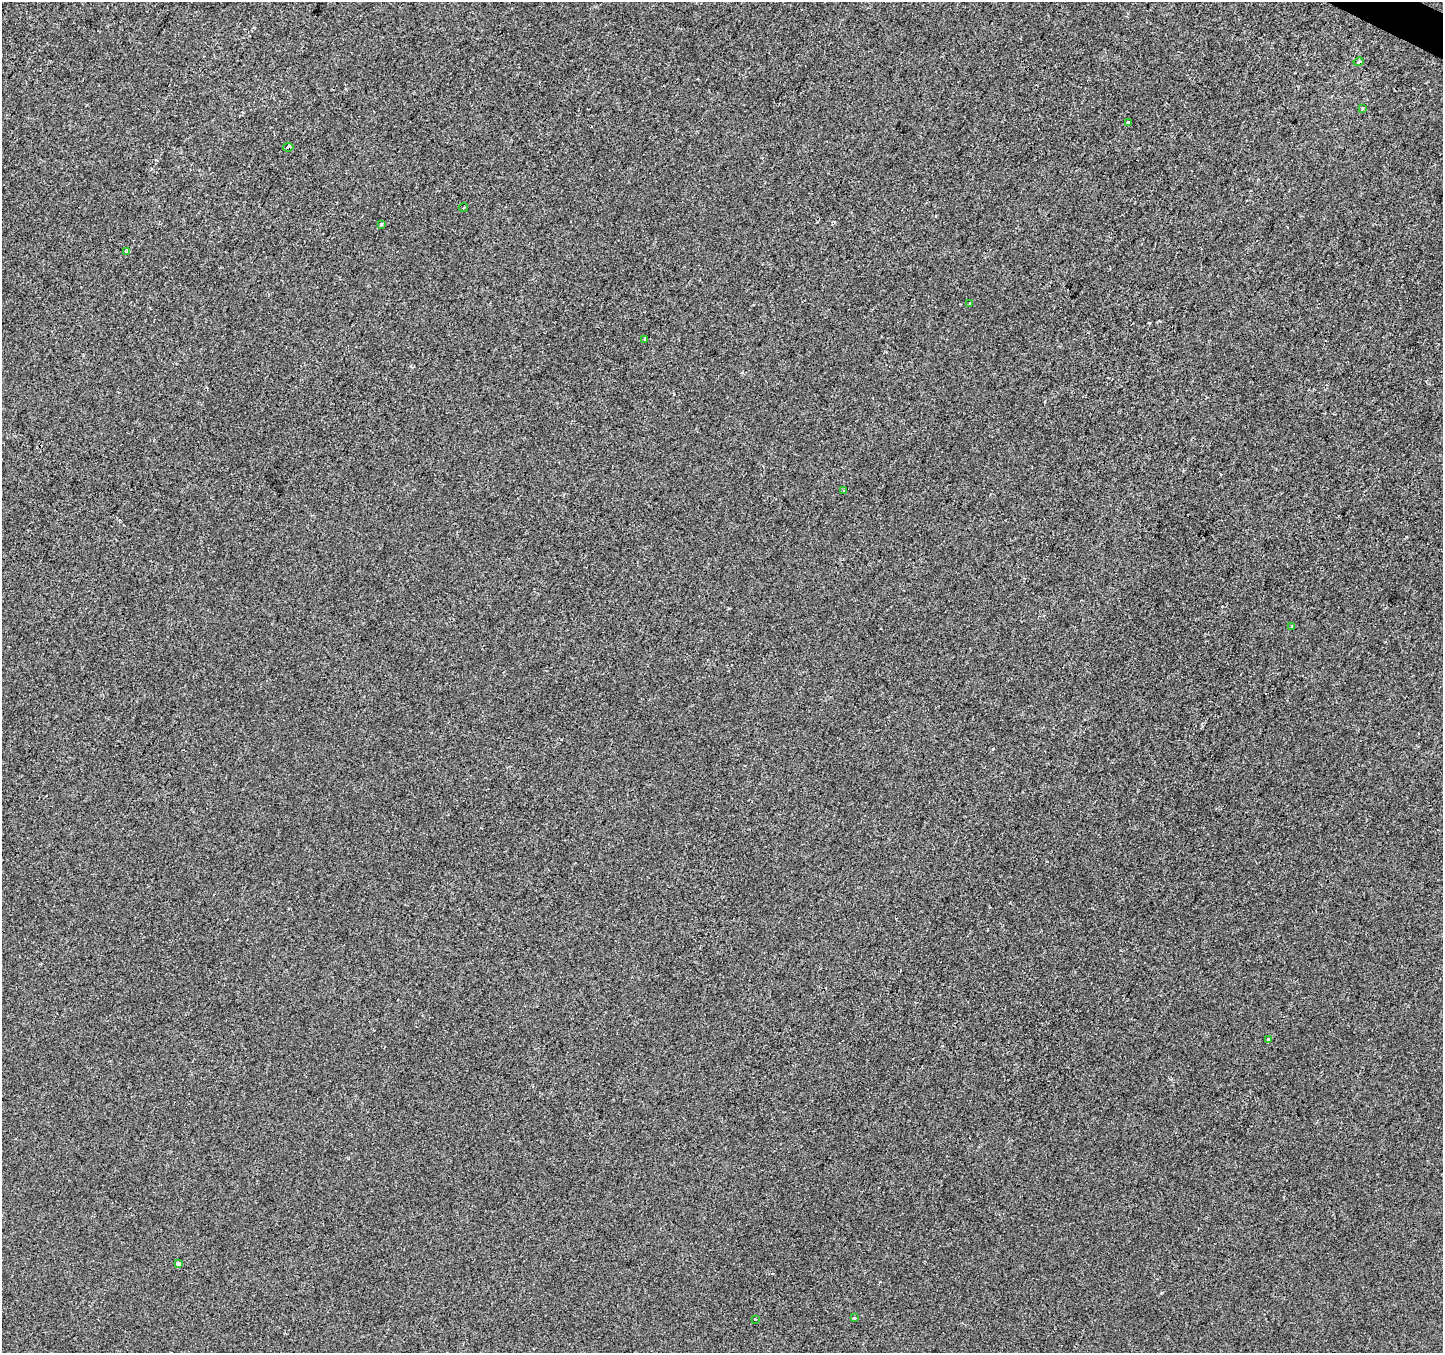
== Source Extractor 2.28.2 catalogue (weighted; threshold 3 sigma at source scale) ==
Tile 10 of 4 x 4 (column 2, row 3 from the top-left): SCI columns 1448-2888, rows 1615-2965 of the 5770 x 5865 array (HDU 1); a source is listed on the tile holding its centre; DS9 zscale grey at full resolution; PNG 1445 x 1355 px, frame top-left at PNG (2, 2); each listed source drawn as its Kron ellipse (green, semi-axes under 4 px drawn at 4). Shown black and unused: <1% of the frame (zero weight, under 2 of 3 exposures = <1% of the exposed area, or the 3 px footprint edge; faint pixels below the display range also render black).
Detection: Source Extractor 2.28.2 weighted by HDU 2 'WHT'; one run over the whole footprint, this tile lists its part. Background -6.54e-04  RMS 0.0041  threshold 0.0185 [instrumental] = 3 sigma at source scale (4.5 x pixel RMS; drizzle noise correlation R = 1.50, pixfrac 1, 0.0396/0.0396 arcsec/px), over >= 5 px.
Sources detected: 16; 1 cosmic-ray / hot-pixel residue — neither listed nor drawn; the other 15 listed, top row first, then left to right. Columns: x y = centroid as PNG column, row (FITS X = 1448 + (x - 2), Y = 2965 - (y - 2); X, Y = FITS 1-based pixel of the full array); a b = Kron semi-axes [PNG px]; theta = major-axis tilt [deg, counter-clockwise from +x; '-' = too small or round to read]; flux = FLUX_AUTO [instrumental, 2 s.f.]
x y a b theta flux
1359 62 5 4 - 0.79
1362 109 4 4 - 0.47
1128 122 3 3 - 3.8
288 147 5 3 - 0.94
464 208 4 3 - 0.51
381 224 3 3 - 1.3
126 251 4 3 - 1.5
970 303 4 2 - 0.34
645 339 3 3 - 0.52
844 491 2 2 - 0.43
1292 626 3 3 - 0.39
1268 1040 4 3 - 1.3
178 1263 4 3 - 3.8
854 1318 4 3 - 0.41
755 1319 3 3 - 0.42
Overlapping masked pixels (flux is a lower limit): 1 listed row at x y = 288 147